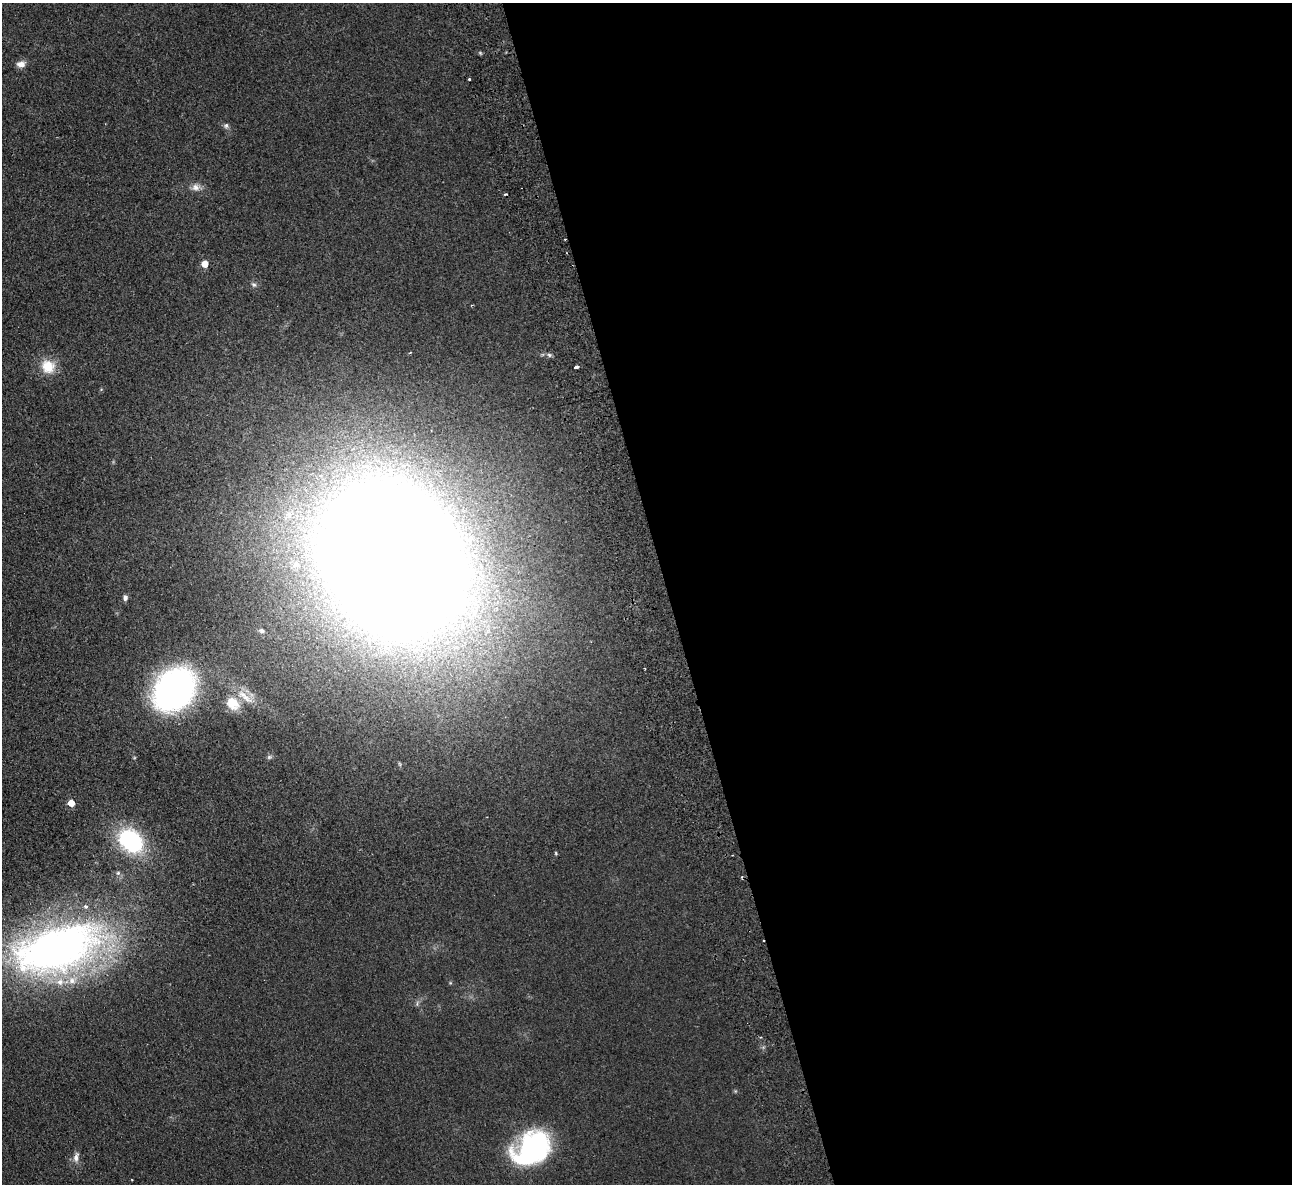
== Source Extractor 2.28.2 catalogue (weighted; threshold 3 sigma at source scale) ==
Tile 8 of 4 x 4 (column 4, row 2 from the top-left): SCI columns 3927-5216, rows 2648-3829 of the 5272 x 5176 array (HDU 1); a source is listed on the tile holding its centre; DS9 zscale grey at full resolution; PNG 1294 x 1186 px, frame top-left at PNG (2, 3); no overlay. Shown black and unused: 48% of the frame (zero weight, under 2 of 3 exposures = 3% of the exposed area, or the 3 px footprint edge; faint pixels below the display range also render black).
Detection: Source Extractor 2.28.2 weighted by HDU 2 'WHT'; one run over the whole footprint, this tile lists its part. Background 0.0624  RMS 0.0095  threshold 0.0429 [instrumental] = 3 sigma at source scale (4.5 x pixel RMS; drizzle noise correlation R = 1.50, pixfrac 1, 0.05/0.05 arcsec/px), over >= 5 px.
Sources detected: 29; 4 cosmic-ray / hot-pixel residue — not listed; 4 inside a brighter listed object's ellipse — not listed separately; the other 21 listed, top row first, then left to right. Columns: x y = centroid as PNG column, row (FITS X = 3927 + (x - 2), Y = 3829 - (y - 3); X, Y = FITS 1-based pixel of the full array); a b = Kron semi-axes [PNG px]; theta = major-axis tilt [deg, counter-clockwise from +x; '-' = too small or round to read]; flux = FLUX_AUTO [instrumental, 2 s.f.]
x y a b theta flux
21 64 11 8 8 5.6
226 126 7 5 75 2.2
196 187 12 10 -11 5.8
205 264 5 5 - 14
254 285 7 5 -16 1.9
410 353 4 2 - 0.81
549 355 6 4 -46 1.7
48 366 17 16 - 19
576 367 4 3 - 5.5
392 559 81 64 -58 6000
125 598 6 5 - 2.9
261 631 8 6 -31 2.3
174 689 38 30 50 340
233 703 20 15 -44 19
71 803 5 5 - 15
131 841 27 20 -44 91
556 853 5 3 - 0.95
118 873 6 5 - 1.6
56 948 99 48 17 480
532 1149 41 29 38 140
76 1157 13 7 80 5